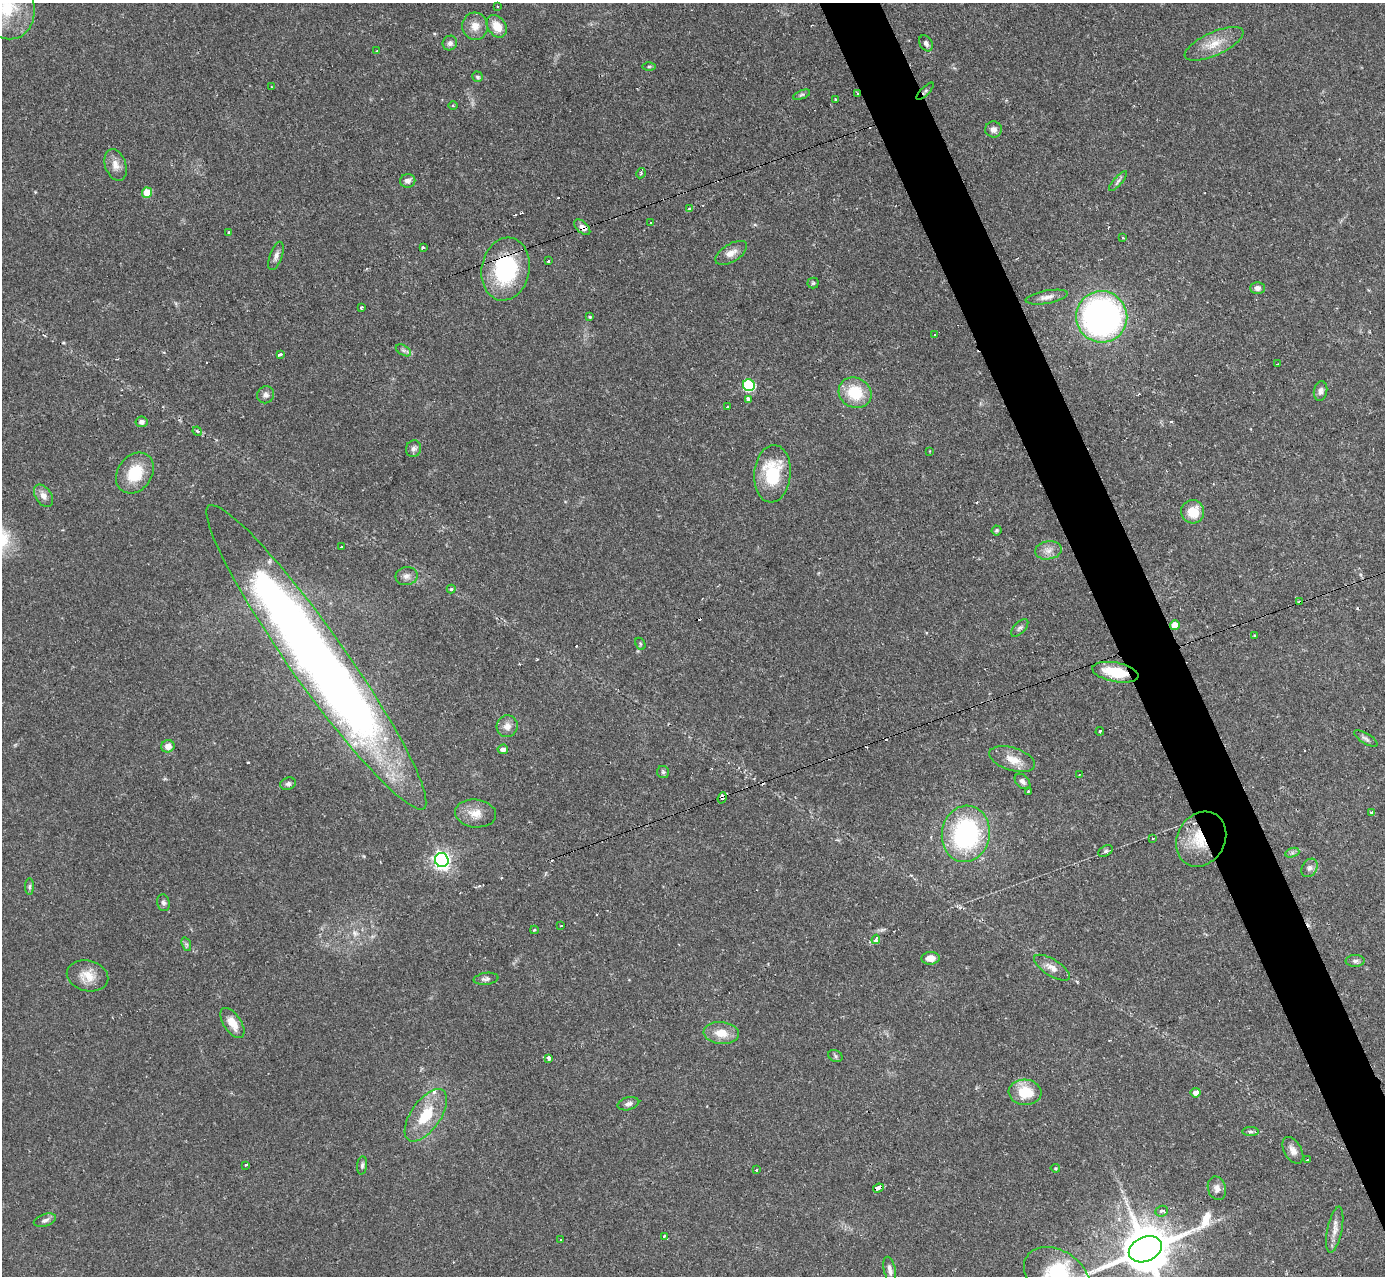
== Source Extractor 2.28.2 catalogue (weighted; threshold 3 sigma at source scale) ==
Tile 6 of 4 x 4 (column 2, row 2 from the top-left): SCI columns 1384-2766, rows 2692-3965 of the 5533 x 5515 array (HDU 1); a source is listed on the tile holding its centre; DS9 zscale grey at full resolution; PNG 1387 x 1278 px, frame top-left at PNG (2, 3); each listed source drawn as its Kron ellipse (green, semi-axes under 4 px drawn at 4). Shown black and unused: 4% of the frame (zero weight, under 2 of 3 exposures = <1% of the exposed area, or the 3 px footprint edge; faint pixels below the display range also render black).
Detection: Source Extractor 2.28.2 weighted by HDU 2 'WHT'; one run over the whole footprint, this tile lists its part. Background 0.121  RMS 0.0064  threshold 0.0289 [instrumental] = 3 sigma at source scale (4.5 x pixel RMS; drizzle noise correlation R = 1.50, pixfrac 1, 0.05/0.05 arcsec/px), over >= 5 px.
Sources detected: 141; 1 inside a brighter object's white glare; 14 cosmic-ray / hot-pixel residue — neither listed nor drawn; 1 inside a brighter listed object's ellipse — not listed separately; the other 125 listed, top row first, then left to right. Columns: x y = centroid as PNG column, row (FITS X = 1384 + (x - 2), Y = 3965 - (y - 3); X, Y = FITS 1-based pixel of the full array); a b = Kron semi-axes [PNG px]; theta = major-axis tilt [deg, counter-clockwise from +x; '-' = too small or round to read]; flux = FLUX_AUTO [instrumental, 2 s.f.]
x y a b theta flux
7 7 33 27 -75 30
498 7 3 2 - 0.93
475 26 13 12 - 6.8
497 26 12 9 -54 9.5
450 43 7 7 - 2.4
926 43 8 6 -61 2
1214 44 32 11 24 13
377 51 3 2 - 0.95
649 66 6 4 1 0.99
477 77 5 5 - 1.3
271 87 3 2 - 0.59
925 91 11 3 45 1.2
858 94 3 2 - 0.68
802 95 9 4 21 1.1
835 99 3 3 - 1.3
453 105 5 3 - 0.65
994 129 8 8 - 3.3
116 165 16 10 -71 5.7
641 173 5 3 - 0.77
408 181 8 6 12 2.9
1118 181 12 4 49 1.8
147 193 5 5 - 14
689 209 3 3 - 2.8
650 223 3 3 - 1.6
582 227 9 5 -43 3.7
229 232 3 3 - 1.5
1123 237 3 3 - 4
423 248 3 3 - 1.4
731 253 18 9 31 5.3
276 256 15 6 70 3.2
548 261 3 3 - 1.3
505 269 32 24 79 63
813 283 5 5 - 0.97
1257 288 7 6 - 2.5
1047 297 21 6 10 4.4
362 307 3 3 - 2.3
590 317 4 3 - 0.75
1102 317 26 25 - 220
934 334 3 2 - 0.61
403 350 8 5 -31 1.7
280 355 4 3 - 2.8
1277 364 3 2 - 0.56
749 385 6 6 - 53
1321 391 10 6 79 2.4
855 393 17 15 -30 23
266 395 9 8 - 2.8
748 400 3 3 - 8.8
727 407 3 3 - 0.9
141 422 6 5 - 2.2
197 431 5 4 - 0.83
413 449 8 7 - 2.3
930 451 3 2 - 0.45
135 473 22 17 54 22
772 474 29 18 85 35
43 496 12 8 -55 4.2
1193 512 11 11 - 14
996 530 5 5 - 1
342 547 3 2 - 0.76
1048 550 13 9 9 4.9
406 576 11 9 10 3.4
451 589 4 4 - 0.91
1300 602 3 3 - 3.6
1175 625 5 5 - 9.2
1020 628 11 5 46 1.8
1255 636 4 3 - 1
640 644 6 4 -62 0.93
316 657 186 27 -55 770
1115 672 23 9 -11 21
507 726 11 10 - 4.7
1100 731 4 3 - 1.9
1366 738 13 5 -32 2.2
168 746 7 6 - 4.6
503 749 5 5 - 3.6
1012 759 23 11 -18 9.7
663 772 6 6 - 1.2
1080 774 3 2 - 0.53
1022 781 9 6 -45 2.2
288 784 8 6 18 1.8
1028 792 3 2 - 0.9
722 798 6 3 69 9.1
475 813 21 14 -6 8.9
1372 813 4 3 - 0.88
966 834 28 24 81 94
1153 838 3 2 - 0.71
1201 839 29 23 58 27
1106 851 8 5 27 1.4
1292 853 7 4 18 1.6
442 860 7 6 - 240
1309 868 10 7 57 2.6
29 887 8 4 89 1.2
163 903 8 6 -76 1.9
561 926 3 2 - 1.2
534 930 4 4 - 0.68
876 939 4 4 - 4
186 944 7 4 -71 1.4
931 958 9 6 3 5.4
1355 961 9 6 1 1.9
1052 968 20 8 -32 5.8
88 976 21 15 -14 11
486 979 12 6 8 2.3
232 1023 17 8 -56 9
721 1033 18 11 -5 10
835 1056 7 5 -26 1.3
549 1058 4 3 - 5.7
1025 1092 16 12 -5 18
1196 1093 5 5 - 4.1
628 1104 11 6 14 2.5
426 1115 30 14 55 23
1251 1131 8 4 0 1.3
1293 1150 14 8 -60 4.1
1307 1159 3 3 - 1.1
246 1165 4 3 - 1
362 1165 9 5 84 1.4
1055 1168 5 3 - 0.66
756 1170 3 2 - 1.1
878 1188 5 3 - 14
1217 1188 12 9 -74 4
1162 1211 6 5 - 2.6
45 1220 11 6 18 2.5
1335 1230 23 7 78 5.5
664 1236 3 3 - 0.79
561 1240 3 3 - 1.4
1145 1249 17 12 24 3400
890 1270 13 6 -78 3.1
1057 1276 36 25 -33 44
Overlapping masked pixels (flux is a lower limit): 11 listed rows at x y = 925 91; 858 94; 582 227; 505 269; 1300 602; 316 657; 1115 672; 722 798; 1201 839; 878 1188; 1145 1249
Isophote crosses this tile's border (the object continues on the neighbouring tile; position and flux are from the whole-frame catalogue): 3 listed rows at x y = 7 7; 1145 1249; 1057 1276